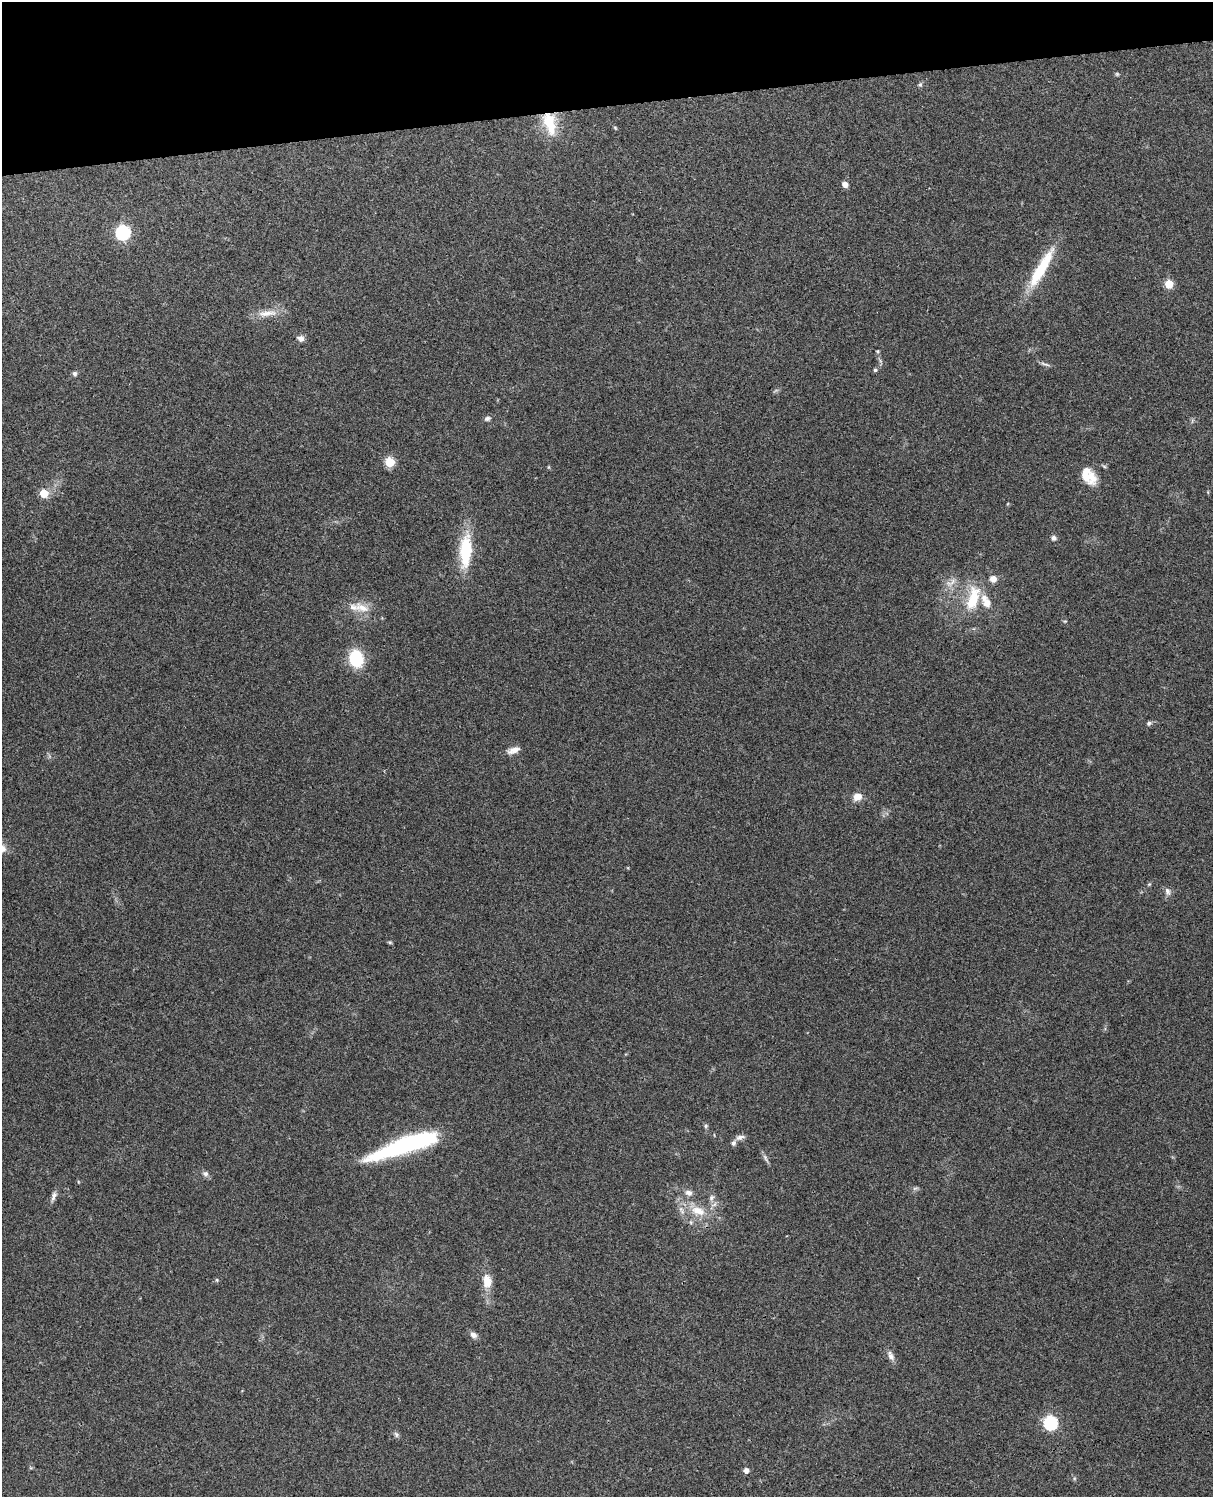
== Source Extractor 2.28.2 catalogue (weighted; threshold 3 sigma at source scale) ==
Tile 3 of 4 x 3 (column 3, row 1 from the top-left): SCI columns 2543-3753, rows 3155-4649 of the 5086 x 4927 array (HDU 1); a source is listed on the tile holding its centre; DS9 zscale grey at full resolution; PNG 1215 x 1499 px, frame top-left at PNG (2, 2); no overlay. Shown black and unused: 7% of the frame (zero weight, under 3 of 4 exposures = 6% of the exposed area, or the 3 px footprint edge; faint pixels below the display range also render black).
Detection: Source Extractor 2.28.2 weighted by HDU 2 'WHT'; one run over the whole footprint, this tile lists its part. Background 0.203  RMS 0.0081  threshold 0.0365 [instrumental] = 3 sigma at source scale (4.5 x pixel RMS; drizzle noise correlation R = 1.50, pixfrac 1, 0.05/0.05 arcsec/px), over >= 5 px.
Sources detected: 54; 2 inside a brighter listed object's ellipse — not listed separately; the other 52 listed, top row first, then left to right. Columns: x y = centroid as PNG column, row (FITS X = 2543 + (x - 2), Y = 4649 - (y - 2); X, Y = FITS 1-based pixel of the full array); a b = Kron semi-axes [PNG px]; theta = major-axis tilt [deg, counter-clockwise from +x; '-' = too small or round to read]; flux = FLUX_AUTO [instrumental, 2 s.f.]
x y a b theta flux
1117 74 5 5 - 1.1
920 85 6 6 - 1.6
549 123 33 17 -75 26
615 128 5 4 - 0.86
845 184 7 6 - 4.5
123 232 6 6 - 150
1041 269 56 12 60 37
1169 284 5 5 - 28
267 313 31 9 6 11
300 338 9 7 -13 3.7
877 351 5 4 - 0.82
1045 364 15 3 -17 2.3
875 370 5 4 - 1.3
75 374 6 6 - 1.9
487 419 8 6 14 2.3
390 462 5 5 - 41
1104 466 6 4 -19 1.1
549 467 6 4 -90 0.78
1088 476 22 15 -51 17
44 493 5 5 - 27
1054 538 7 6 - 2.4
466 550 33 12 86 45
993 579 8 8 - 5
951 583 19 8 34 6.5
973 599 35 15 74 29
362 608 24 12 -20 14
1065 621 6 3 18 0.84
356 658 15 12 -76 38
1149 723 7 5 37 1.9
513 750 16 7 19 6
857 797 10 9 - 7.1
2 849 16 11 -63 7.9
1149 884 5 4 - 0.98
1167 891 11 7 -75 3.4
390 942 5 5 - 1
706 1126 6 5 - 1.3
740 1137 12 6 13 3.2
404 1146 74 15 19 110
765 1158 14 4 -62 2.5
205 1174 8 7 - 2.7
915 1188 9 4 13 1.5
689 1193 10 8 -23 4.1
54 1196 14 6 70 3.5
711 1198 9 7 59 3
698 1211 23 13 -16 18
217 1280 5 5 - 1
487 1281 20 12 -86 12
473 1335 9 7 -37 3.8
891 1356 14 7 -64 4.3
1050 1423 6 6 - 120
396 1435 8 6 -42 2
746 1470 5 5 - 4.5
Overlapping masked pixels (flux is a lower limit): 1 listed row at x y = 549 123
Isophote crosses this tile's border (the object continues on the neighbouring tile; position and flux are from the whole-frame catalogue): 1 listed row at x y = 2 849